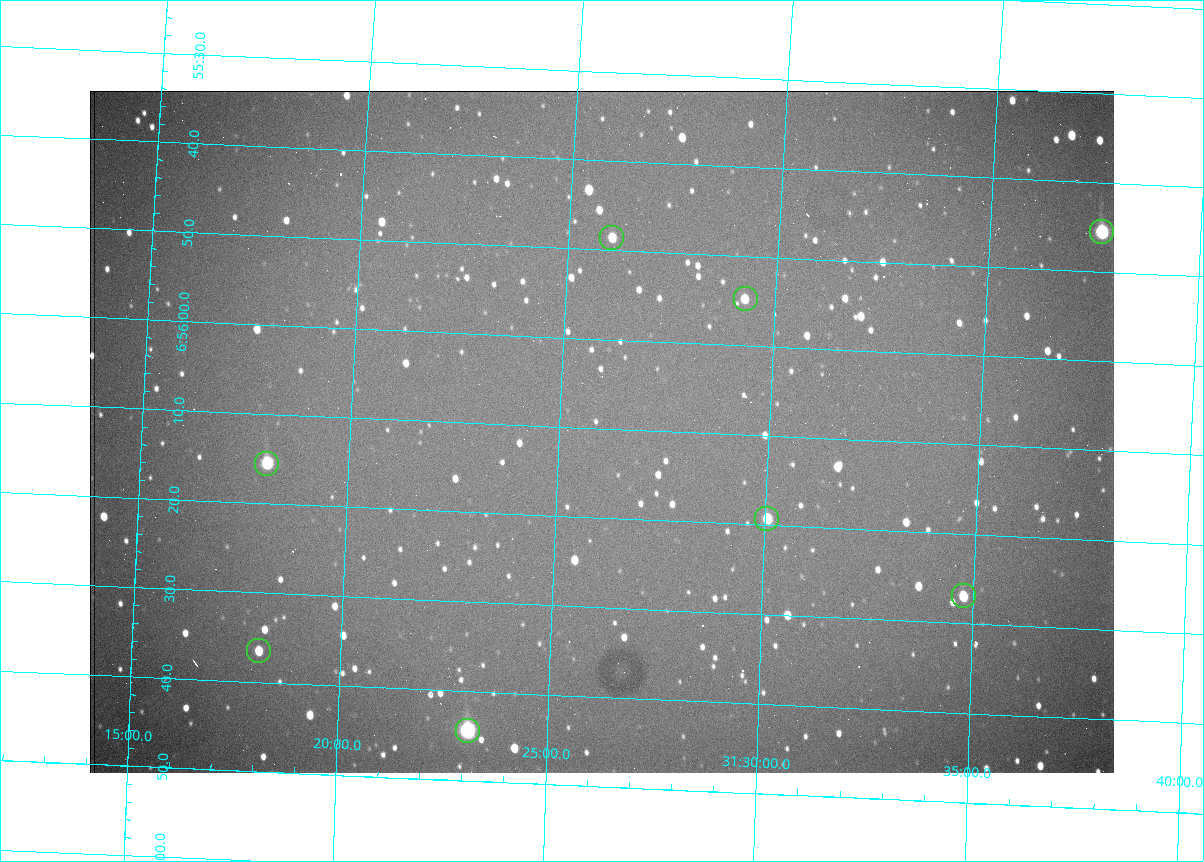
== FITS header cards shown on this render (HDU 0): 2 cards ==
NAXIS1  =                 1024 /fastest changing axis
NAXIS2  =                  682 /next to fastest changing axis

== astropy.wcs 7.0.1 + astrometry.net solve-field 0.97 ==
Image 1024 x 682 px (HDU 0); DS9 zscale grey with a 90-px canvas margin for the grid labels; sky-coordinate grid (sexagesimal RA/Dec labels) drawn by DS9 from the SOLVED WCS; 8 Tycho-2 reference stars matched to detected sources circled (green)
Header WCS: RA---TAN/DEC--TAN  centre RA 06:56:10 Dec +31:26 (104.04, +31.43 deg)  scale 1.44 arcsec/px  FOV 24.5' x 16.3'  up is -93 deg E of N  parity flipped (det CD > 0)
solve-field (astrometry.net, Tycho-2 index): VERIFIED the header's WCS against the Tycho-2 star catalogue (8 matches, 0 conflicts) and refined it, rather than solving blind
Solved WCS: RA---TAN-SIP/DEC--TAN-SIP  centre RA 06:56:10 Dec +31:26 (104.04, +31.43 deg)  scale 1.43 arcsec/px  FOV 24.4' x 16.3'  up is -93 deg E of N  parity flipped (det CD > 0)
The solver's refit moves the header's centre by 2.1 arcsec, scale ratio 0.9975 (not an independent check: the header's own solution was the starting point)
Tycho-2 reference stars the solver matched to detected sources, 8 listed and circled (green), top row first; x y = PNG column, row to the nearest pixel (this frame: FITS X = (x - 90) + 1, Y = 682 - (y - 91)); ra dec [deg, ICRS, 3 dp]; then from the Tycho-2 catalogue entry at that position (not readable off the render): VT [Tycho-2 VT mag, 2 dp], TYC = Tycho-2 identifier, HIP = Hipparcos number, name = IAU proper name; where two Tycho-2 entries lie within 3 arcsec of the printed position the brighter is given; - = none
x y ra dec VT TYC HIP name
1102 232 103.940 +31.628 9.24 2437-728-1 - -
612 238 103.952 +31.434 11.53 2437-424-1 - -
746 299 103.978 +31.488 11.51 2437-421-1 - -
267 464 104.065 +31.301 9.89 2437-425-1 - -
767 519 104.081 +31.501 10.83 2437-37-1 - -
964 596 104.112 +31.580 11.47 2437-71-1 - -
259 651 104.152 +31.301 11.67 2437-646-1 - -
468 731 104.185 +31.385 8.52 2437-370-1 33393 -